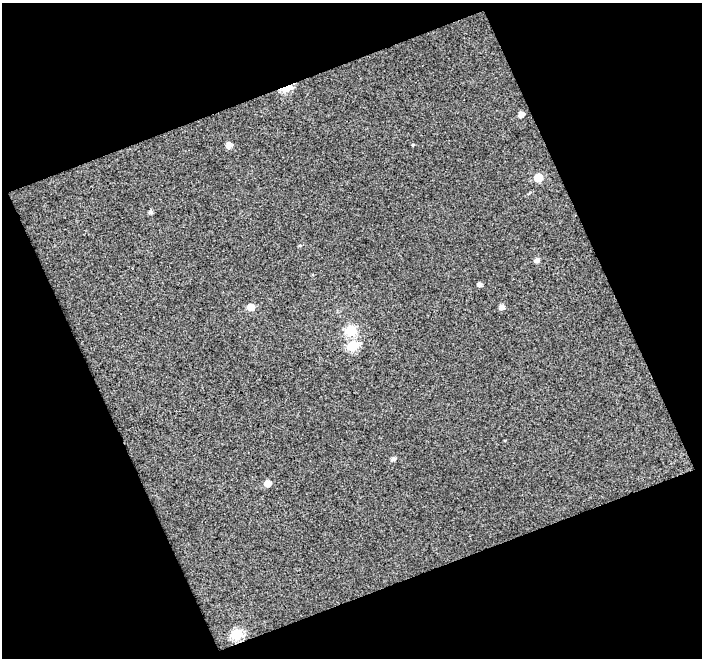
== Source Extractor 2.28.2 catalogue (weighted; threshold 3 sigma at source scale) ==
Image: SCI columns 1-700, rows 16-671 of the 700 x 686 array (HDU 1 of 3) = the unmasked area's bounding box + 8 px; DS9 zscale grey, full resolution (1 PNG px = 1 image px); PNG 704 x 660 px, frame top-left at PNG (2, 3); no overlay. Shown black and unused: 44% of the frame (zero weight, under 3 of 4 exposures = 2% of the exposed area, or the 3 px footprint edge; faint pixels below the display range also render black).
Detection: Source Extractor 2.28.2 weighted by HDU 2 'WHT'. Background 0.0307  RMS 0.017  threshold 0.0758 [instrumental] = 3 sigma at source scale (4.5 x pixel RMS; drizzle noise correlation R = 1.50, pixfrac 1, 0.0396/0.0396 arcsec/px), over >= 5 px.
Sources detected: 15; all 15 listed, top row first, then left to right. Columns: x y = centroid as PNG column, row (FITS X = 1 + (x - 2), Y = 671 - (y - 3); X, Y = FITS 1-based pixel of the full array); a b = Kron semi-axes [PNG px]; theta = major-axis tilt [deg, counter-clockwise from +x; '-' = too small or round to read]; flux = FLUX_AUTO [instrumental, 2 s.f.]
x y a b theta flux
287 88 9 4 22 81
521 114 5 5 - 8.4
229 145 6 5 - 11
412 145 4 3 - 1.4
538 177 6 5 - 43
150 212 5 4 - 3.8
537 260 5 4 - 6.4
479 284 5 4 - 4.2
250 307 5 5 - 19
502 307 5 5 - 7.2
351 330 6 6 - 84
353 346 6 6 - 92
393 459 5 4 - 4.4
268 483 5 5 - 14
237 634 6 6 - 120
Overlapping masked pixels (flux is a lower limit): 1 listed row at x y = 287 88